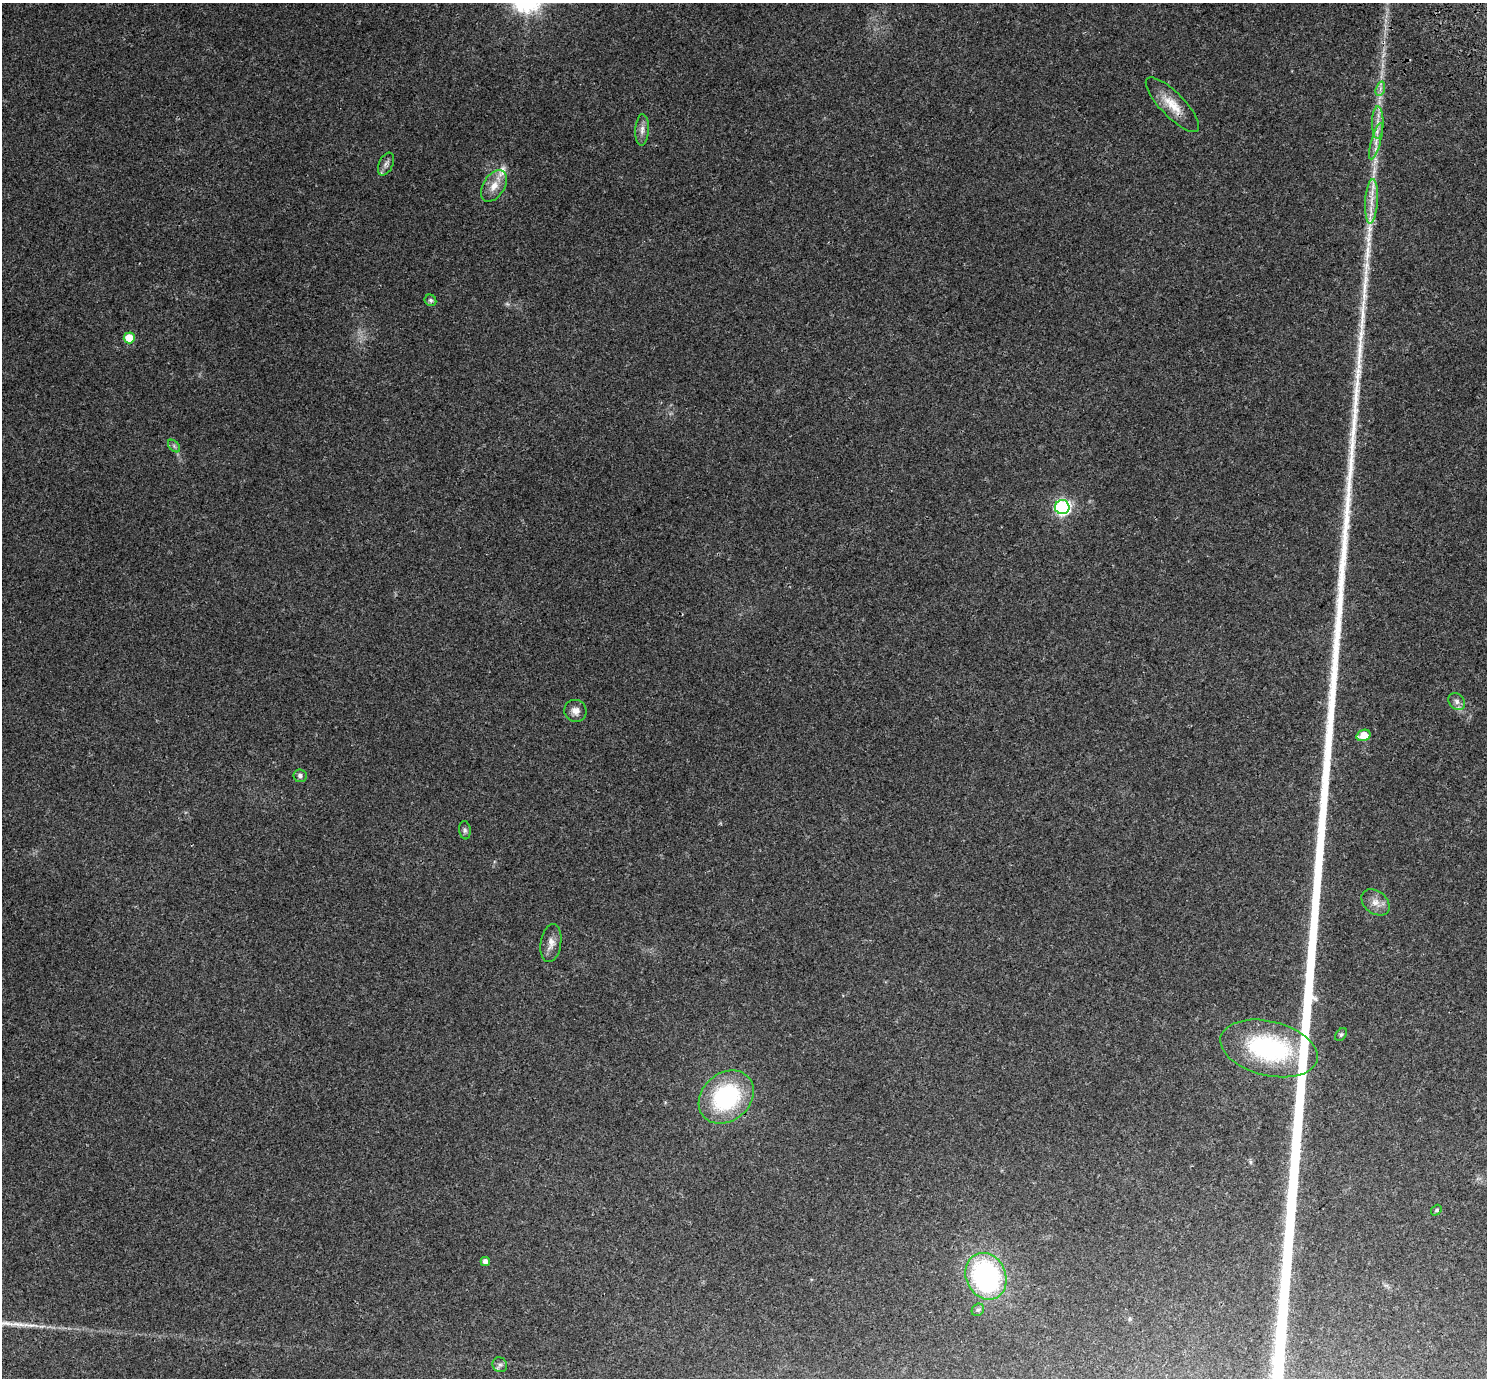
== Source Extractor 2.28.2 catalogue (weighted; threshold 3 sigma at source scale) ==
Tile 10 of 4 x 4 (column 2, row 3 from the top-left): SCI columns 1637-3121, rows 1762-3137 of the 6238 x 6212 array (HDU 1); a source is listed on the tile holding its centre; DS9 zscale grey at full resolution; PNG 1489 x 1380 px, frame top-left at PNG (2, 3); each listed source drawn as its Kron ellipse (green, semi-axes under 4 px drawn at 4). Shown black and unused: <1% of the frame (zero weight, under 3 of 4 exposures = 9% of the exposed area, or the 3 px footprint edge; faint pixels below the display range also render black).
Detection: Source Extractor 2.28.2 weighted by HDU 2 'WHT'; one run over the whole footprint, this tile lists its part. Background 0.109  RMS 0.0058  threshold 0.026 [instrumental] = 3 sigma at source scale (4.5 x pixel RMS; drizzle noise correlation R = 1.50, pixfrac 1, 0.0396/0.0396 arcsec/px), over >= 5 px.
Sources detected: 29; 1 too faint to see at this stretch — neither listed nor drawn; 1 inside a brighter listed object's ellipse — not listed separately; the other 27 listed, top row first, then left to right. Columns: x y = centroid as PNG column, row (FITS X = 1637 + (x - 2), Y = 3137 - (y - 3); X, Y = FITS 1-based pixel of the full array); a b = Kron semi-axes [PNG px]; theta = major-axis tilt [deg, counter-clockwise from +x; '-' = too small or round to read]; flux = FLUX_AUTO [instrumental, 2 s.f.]
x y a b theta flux
1380 89 7 4 72 1.6
1172 105 36 12 -46 12
1378 123 16 6 89 4.1
642 130 16 6 87 3.3
1376 141 19 4 75 4.2
386 164 12 7 65 2.3
494 186 17 10 57 6.9
1372 201 22 6 86 6.9
430 300 6 5 - 1.1
129 338 5 5 - 17
174 446 7 4 -46 1.1
1062 507 7 7 - 110
1457 702 9 7 -47 2.4
575 711 11 11 - 3.7
1363 735 7 5 16 9
300 776 6 6 - 1.8
465 830 9 5 -83 1.4
1376 902 15 11 -39 5.1
551 943 19 10 81 5.1
1341 1034 7 5 49 1
1269 1048 50 27 -13 72
726 1097 30 24 41 62
1436 1210 6 4 50 0.84
485 1262 4 4 - 2.7
986 1276 24 20 -66 97
978 1310 7 5 41 1.2
500 1365 8 7 - 1.8
Unlisted compact peaks at least as high as the median listed source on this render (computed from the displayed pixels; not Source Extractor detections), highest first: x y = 1355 411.